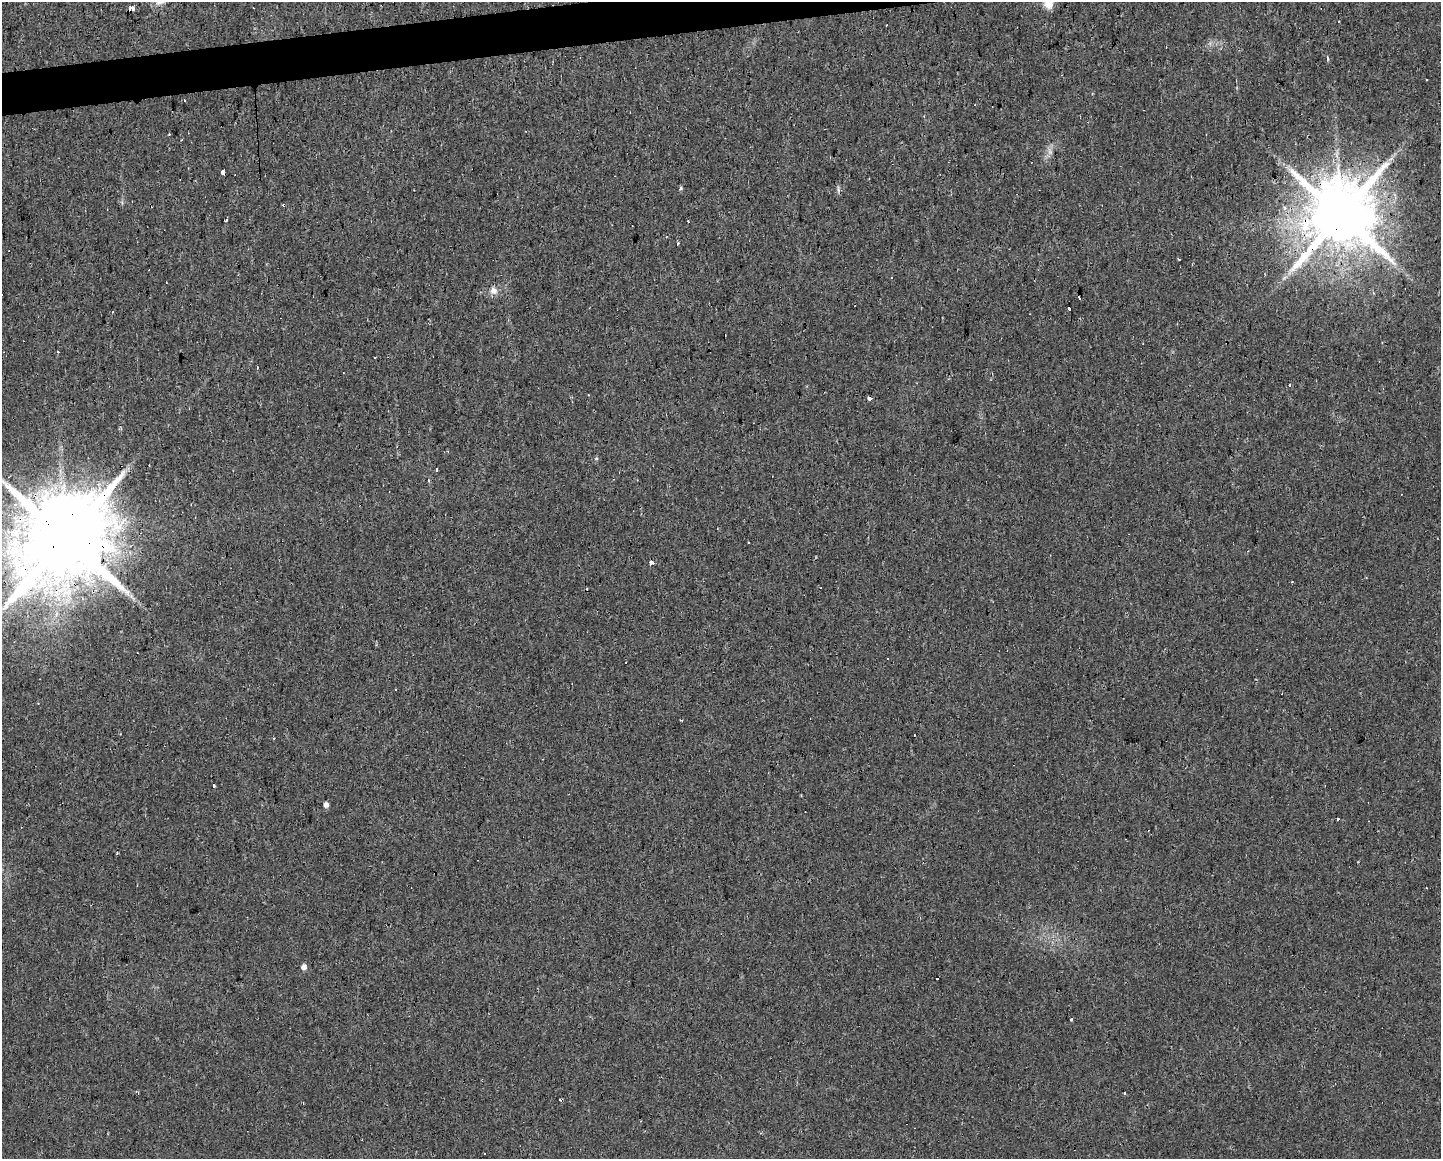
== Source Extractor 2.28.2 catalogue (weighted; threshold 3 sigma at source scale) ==
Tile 8 of 3 x 4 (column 2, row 3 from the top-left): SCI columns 1458-2896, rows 1157-2313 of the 4387 x 4755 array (HDU 1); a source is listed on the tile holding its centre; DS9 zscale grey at full resolution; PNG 1443 x 1161 px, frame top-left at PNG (2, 2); no overlay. Shown black and unused: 2% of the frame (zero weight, under 2 of 3 exposures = <1% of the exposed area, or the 3 px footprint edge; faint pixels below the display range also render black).
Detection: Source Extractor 2.28.2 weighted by HDU 2 'WHT'; one run over the whole footprint, this tile lists its part. Background 0.0171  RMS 0.006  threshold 0.027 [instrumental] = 3 sigma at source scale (4.5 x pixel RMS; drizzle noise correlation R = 1.50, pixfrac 1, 0.0396/0.0396 arcsec/px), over >= 5 px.
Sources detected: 51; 18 cosmic-ray / hot-pixel residue — not listed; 1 inside a brighter listed object's ellipse — not listed separately; the other 32 listed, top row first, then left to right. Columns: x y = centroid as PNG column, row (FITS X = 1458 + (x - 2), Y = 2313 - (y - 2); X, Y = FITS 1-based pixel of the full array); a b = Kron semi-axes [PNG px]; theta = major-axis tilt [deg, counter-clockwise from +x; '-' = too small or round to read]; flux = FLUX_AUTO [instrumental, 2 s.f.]
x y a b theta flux
1049 2 17 11 71 10
130 9 6 3 37 18
1327 59 3 3 - 2.6
1062 75 3 2 - 0.48
1427 80 3 3 - 1.1
184 100 3 3 - 0.66
223 173 4 3 - 60
680 188 6 4 57 0.98
1341 216 18 17 - 6400
226 220 3 3 - 1.2
677 243 3 3 - 1.5
1179 259 3 2 - 0.51
493 291 11 10 - 3.9
1069 309 4 3 - 2.7
57 351 3 2 - 0.49
1290 386 3 3 - 1.9
870 398 4 3 - 6.4
596 459 5 3 - 0.64
436 469 3 2 - 1
16 520 18 12 -77 14
65 539 27 21 78 14000
651 563 4 3 - 7.2
396 689 2 2 - 0.64
914 735 2 2 - 0.7
274 738 3 2 - 0.44
213 785 3 3 - 2
1325 786 2 2 - 0.41
326 805 4 4 - 3.4
1337 820 4 3 - 1.1
304 967 5 5 - 3.4
1071 1019 4 2 - 0.55
560 1100 4 3 - 0.95
Overlapping masked pixels (flux is a lower limit): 5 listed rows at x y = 130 9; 223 173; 1341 216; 16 520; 65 539
Isophote crosses this tile's border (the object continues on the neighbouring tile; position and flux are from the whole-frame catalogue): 2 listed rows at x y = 1049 2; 65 539